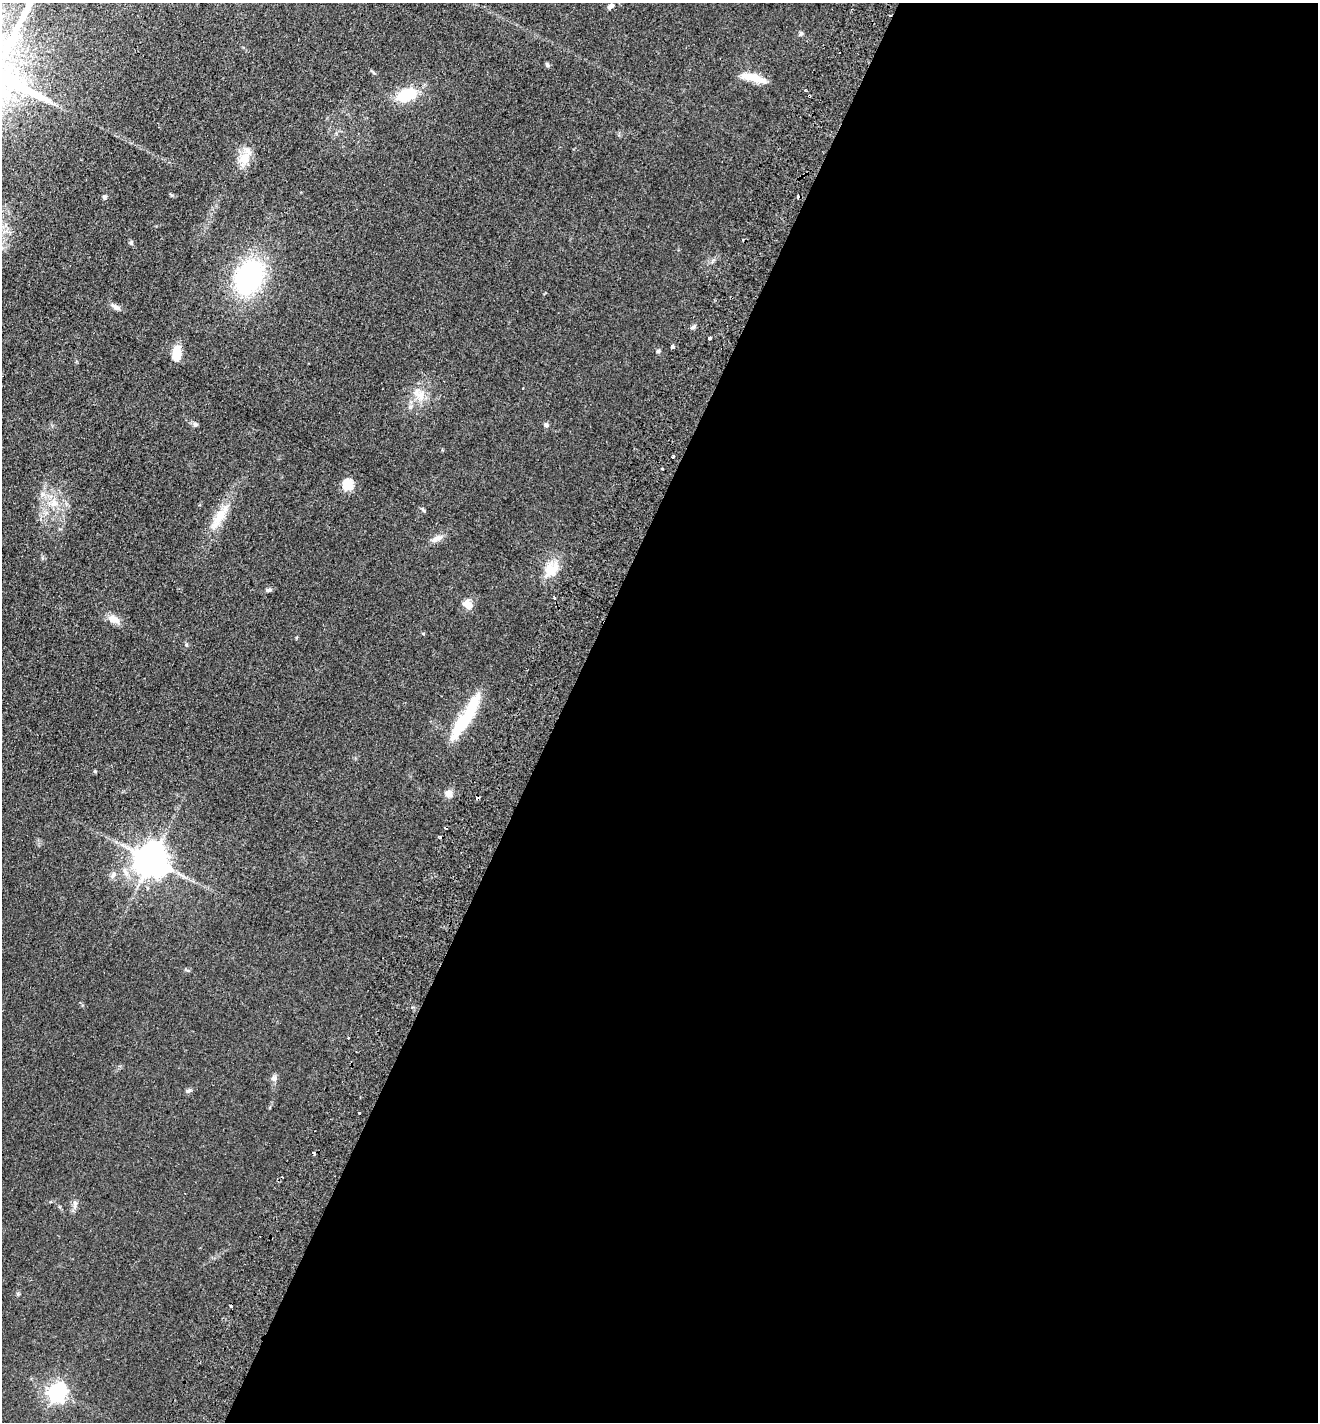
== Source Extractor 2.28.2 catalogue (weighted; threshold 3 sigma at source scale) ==
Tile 12 of 4 x 4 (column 4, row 3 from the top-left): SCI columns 4285-5600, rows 1450-2869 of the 5799 x 5737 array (HDU 1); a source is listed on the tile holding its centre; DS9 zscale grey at full resolution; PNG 1320 x 1424 px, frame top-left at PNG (2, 3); no overlay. Shown black and unused: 58% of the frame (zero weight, under 2 of 3 exposures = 3% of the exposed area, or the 3 px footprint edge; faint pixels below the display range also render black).
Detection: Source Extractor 2.28.2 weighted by HDU 2 'WHT'; one run over the whole footprint, this tile lists its part. Background 0.0534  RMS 0.0087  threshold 0.039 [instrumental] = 3 sigma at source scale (4.5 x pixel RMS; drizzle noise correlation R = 1.50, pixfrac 1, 0.05/0.05 arcsec/px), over >= 5 px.
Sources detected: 53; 8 cosmic-ray / hot-pixel residue — not listed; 1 inside a brighter listed object's ellipse — not listed separately; the other 44 listed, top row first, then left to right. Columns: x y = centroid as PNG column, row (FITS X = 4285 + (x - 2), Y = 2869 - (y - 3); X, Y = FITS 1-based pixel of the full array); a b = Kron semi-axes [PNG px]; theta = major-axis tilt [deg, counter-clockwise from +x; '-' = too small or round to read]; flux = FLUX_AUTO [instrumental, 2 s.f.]
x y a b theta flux
611 6 8 6 43 2.5
801 34 7 5 69 1.4
547 65 6 5 - 1.4
753 78 30 8 -14 15
407 95 18 11 20 32
809 96 3 3 - 2.4
244 158 19 16 -50 13
798 196 4 3 - 11
104 197 6 5 - 1.7
131 243 7 5 76 1.4
249 277 29 21 66 140
116 307 14 6 -30 3.4
693 327 6 5 - 1.6
710 338 3 3 - 3.2
672 347 3 3 - 13
658 351 5 5 - 1.3
176 354 13 8 87 18
421 395 14 11 68 9.7
195 424 7 6 - 1.9
546 425 6 5 - 2
673 456 3 3 - 1.9
662 469 3 3 - 2.8
348 485 6 6 - 46
54 503 11 8 60 6.1
423 510 7 4 -45 1.4
219 517 29 12 61 18
436 539 16 6 23 4.9
551 569 22 17 42 16
269 590 8 5 10 1.9
554 598 3 3 - 1.8
468 604 13 10 -41 7.6
114 619 16 9 -26 7.1
423 634 5 3 - 0.8
186 645 6 3 19 0.93
464 720 56 12 53 40
95 771 4 3 - 1.1
449 793 8 8 - 5.4
152 860 10 10 - 1600
114 874 10 5 54 2.7
274 1078 7 7 - 2.9
188 1091 8 5 39 1.8
360 1113 3 3 - 1.9
75 1204 10 5 -84 2.7
57 1392 7 7 - 340
Overlapping masked pixels (flux is a lower limit): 2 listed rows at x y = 809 96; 798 196
Unlisted compact peaks at least as high as the median listed source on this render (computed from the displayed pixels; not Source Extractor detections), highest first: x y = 172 195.